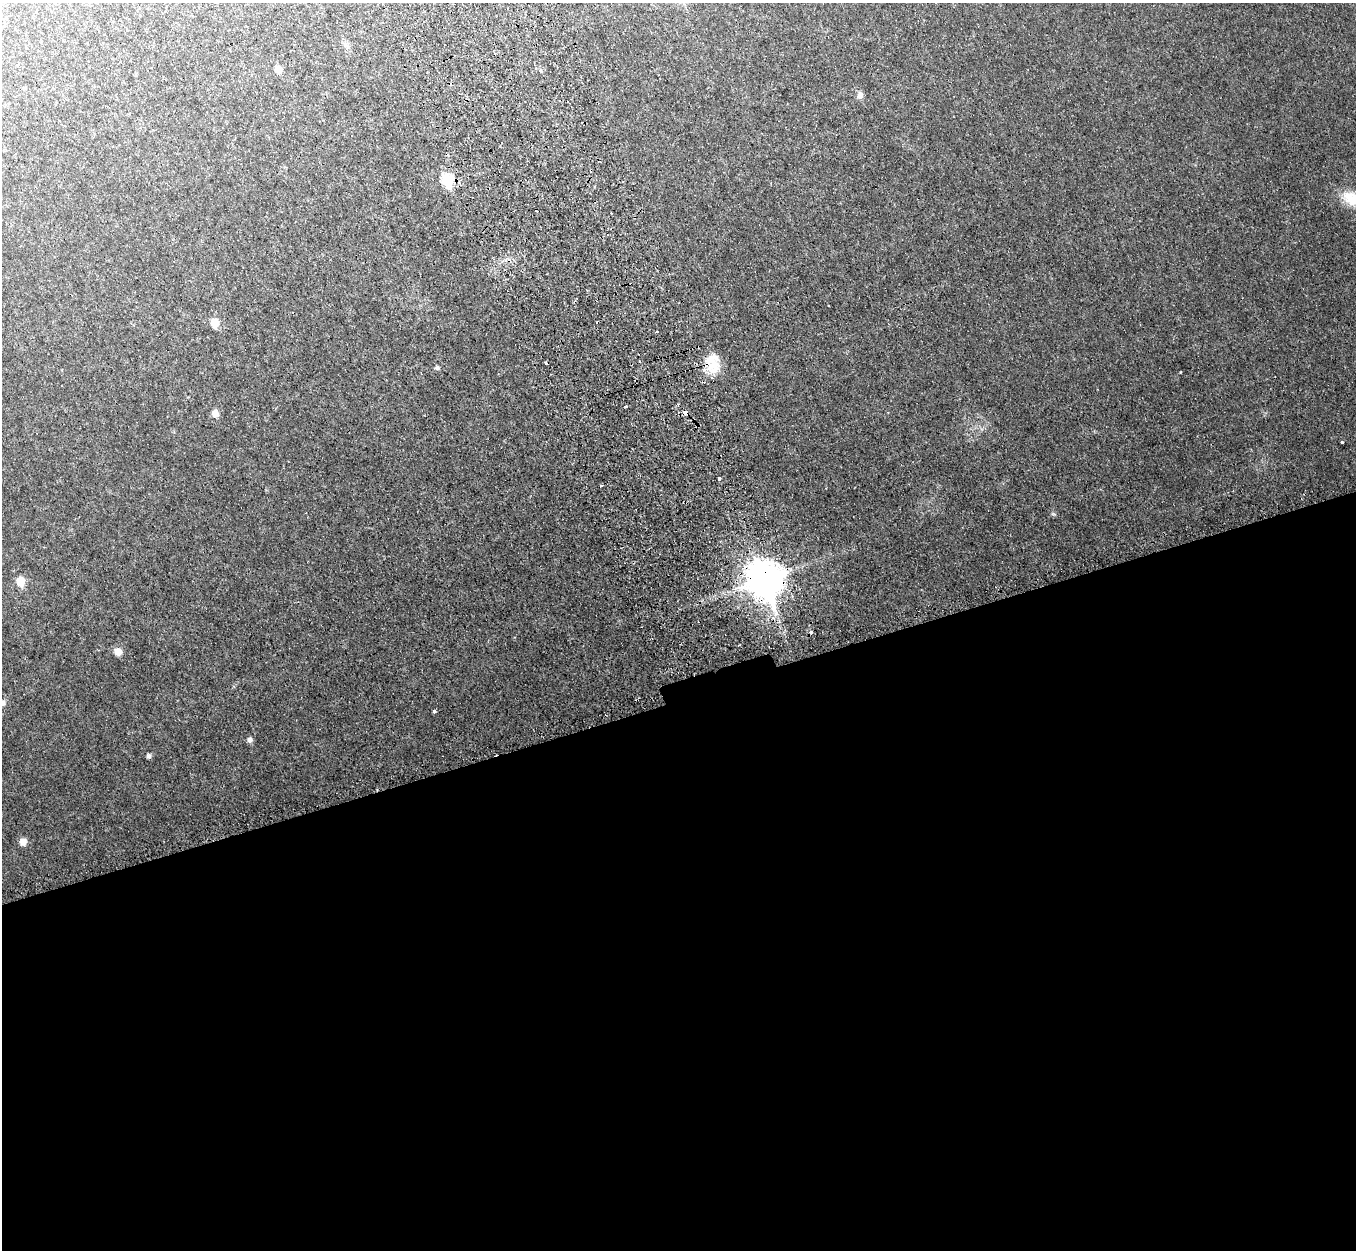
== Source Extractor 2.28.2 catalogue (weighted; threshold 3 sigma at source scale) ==
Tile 15 of 4 x 4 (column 3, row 4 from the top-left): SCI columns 2774-4127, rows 308-1555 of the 5544 x 5478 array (HDU 1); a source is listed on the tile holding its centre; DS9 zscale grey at full resolution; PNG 1358 x 1252 px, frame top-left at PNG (2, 3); no overlay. Shown black and unused: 44% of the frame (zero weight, under 2 of 3 exposures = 4% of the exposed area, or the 3 px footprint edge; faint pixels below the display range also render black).
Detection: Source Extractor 2.28.2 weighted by HDU 2 'WHT'; one run over the whole footprint, this tile lists its part. Background 0.0525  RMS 0.0098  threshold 0.0443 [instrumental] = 3 sigma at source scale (4.5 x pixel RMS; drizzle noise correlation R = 1.50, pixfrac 1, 0.05/0.05 arcsec/px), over >= 5 px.
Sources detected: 30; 7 cosmic-ray / hot-pixel residue — not listed; the other 23 listed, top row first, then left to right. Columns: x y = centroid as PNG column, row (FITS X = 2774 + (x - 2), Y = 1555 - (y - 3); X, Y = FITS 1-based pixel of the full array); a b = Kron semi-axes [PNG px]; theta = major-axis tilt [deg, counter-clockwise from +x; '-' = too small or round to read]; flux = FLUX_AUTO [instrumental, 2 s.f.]
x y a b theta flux
278 69 6 5 - 11
540 71 3 3 - 4.4
860 95 7 7 - 4.8
447 180 7 6 - 73
1352 198 28 17 -25 25
214 322 7 6 - 15
657 332 3 3 - 2.5
713 363 28 16 -85 22
437 368 5 5 - 2.3
626 406 3 3 - 4.7
685 412 3 3 - 13
215 413 8 7 - 6.4
1342 442 3 3 - 1.3
719 478 3 3 - 4.2
601 485 3 2 - 1.4
765 580 13 11 -69 2100
20 582 6 5 - 29
118 652 8 7 - 8.4
2 703 7 7 - 3.8
434 711 3 3 - 23
249 740 6 6 - 3.7
149 756 6 5 - 2.2
23 842 8 7 - 6.4
Overlapping masked pixels (flux is a lower limit): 4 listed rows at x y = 447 180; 713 363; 685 412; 765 580
Isophote crosses this tile's border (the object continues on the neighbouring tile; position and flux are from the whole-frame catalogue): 2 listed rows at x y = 1352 198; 2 703
Unlisted compact peaks at least as high as the median listed source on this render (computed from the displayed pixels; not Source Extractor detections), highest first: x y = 1180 372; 1054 514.